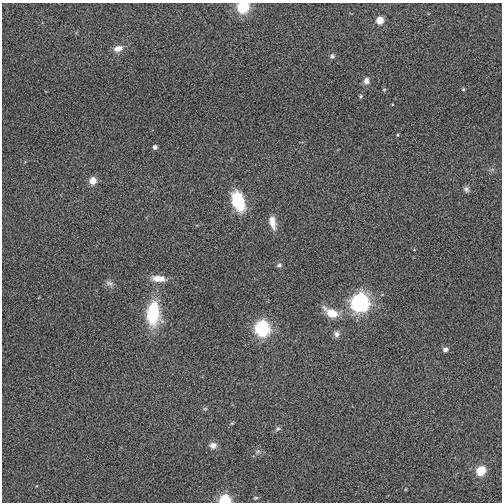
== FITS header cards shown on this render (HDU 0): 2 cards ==
NAXIS1  =                  500
NAXIS2  =                  500

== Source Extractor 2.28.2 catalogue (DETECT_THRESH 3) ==
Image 500 x 500 px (HDU 0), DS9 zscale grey, 1 PNG px = 1 image px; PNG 504 x 504 px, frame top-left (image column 1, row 500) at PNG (2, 3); no overlay
Background 0.0155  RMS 0.1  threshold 0.313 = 3 sigma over >= 5 px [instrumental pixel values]
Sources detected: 31; all 31 listed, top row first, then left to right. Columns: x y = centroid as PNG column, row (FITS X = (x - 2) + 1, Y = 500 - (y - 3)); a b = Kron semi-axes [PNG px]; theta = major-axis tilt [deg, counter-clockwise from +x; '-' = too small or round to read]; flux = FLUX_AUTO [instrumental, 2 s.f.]
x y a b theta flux
243 7 6 6 - 680
380 20 5 5 - 140
118 48 10 7 14 58
332 56 6 5 - 14
366 81 9 7 75 34
384 89 5 3 - 6.8
463 89 4 4 - 7.5
361 96 5 5 - 9.5
397 135 4 4 - 7.2
155 147 4 4 - 28
93 181 5 5 - 110
466 189 8 6 -61 21
238 201 21 12 -71 290
272 222 17 8 -76 66
279 265 7 6 - 17
158 278 18 8 -5 81
110 283 11 6 -20 25
360 302 8 7 - 2300
153 313 20 11 88 480
331 313 17 9 -29 130
262 328 7 7 - 1300
336 334 9 8 - 27
445 349 5 4 - 34
205 409 6 5 - 10
232 423 5 4 - 7.6
278 429 7 6 - 16
213 445 9 7 0 40
258 451 6 6 - 17
481 471 6 5 - 230
256 498 5 4 - 9.6
225 501 6 5 - 600
At the frame edge (FLAGS 8, measured only in part): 2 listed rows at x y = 243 7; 225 501